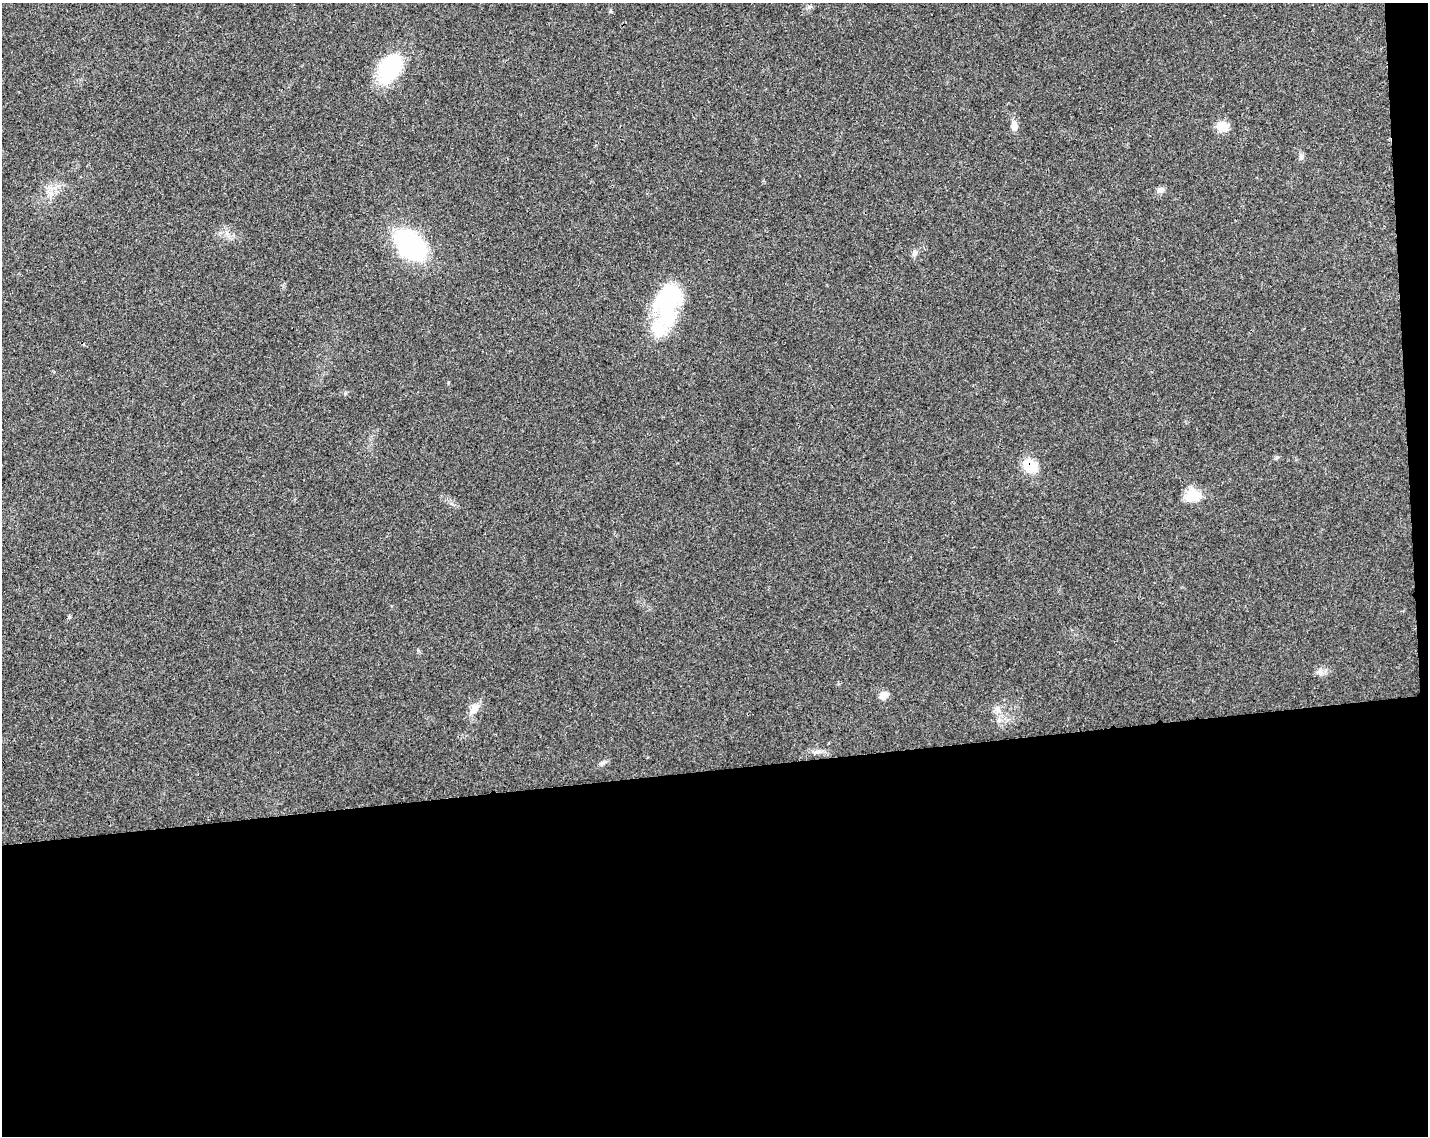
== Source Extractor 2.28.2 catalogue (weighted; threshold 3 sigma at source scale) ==
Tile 12 of 3 x 4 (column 3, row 4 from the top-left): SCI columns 2910-4335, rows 56-1189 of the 4348 x 4649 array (HDU 1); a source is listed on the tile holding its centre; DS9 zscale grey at full resolution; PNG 1430 x 1138 px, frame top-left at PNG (2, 3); no overlay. Shown black and unused: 33% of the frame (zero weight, under 3 of 4 exposures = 5% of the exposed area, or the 3 px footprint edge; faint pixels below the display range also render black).
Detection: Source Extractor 2.28.2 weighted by HDU 2 'WHT'; one run over the whole footprint, this tile lists its part. Background 0.025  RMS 0.0029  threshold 0.013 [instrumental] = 3 sigma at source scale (4.5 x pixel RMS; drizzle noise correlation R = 1.50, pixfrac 1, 0.0396/0.0396 arcsec/px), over >= 5 px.
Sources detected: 18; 1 inside a brighter listed object's ellipse — not listed separately; the other 17 listed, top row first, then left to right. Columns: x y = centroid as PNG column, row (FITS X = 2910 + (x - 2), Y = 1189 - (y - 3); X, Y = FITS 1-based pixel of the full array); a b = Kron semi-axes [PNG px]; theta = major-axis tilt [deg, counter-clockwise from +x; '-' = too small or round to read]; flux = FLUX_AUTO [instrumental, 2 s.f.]
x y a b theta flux
390 67 35 22 59 21
1014 126 14 8 -82 2
1222 126 15 13 -7 3.3
1301 157 6 6 - 0.75
1160 190 10 7 34 1.2
51 194 9 6 73 1.5
411 245 35 22 -49 36
915 253 9 7 80 0.96
667 301 49 25 80 30
1277 457 7 4 19 0.42
1029 466 15 11 -41 7.9
1193 495 19 13 2 5.9
884 695 10 8 31 2.3
473 709 19 8 59 2.4
998 709 11 8 88 1.7
817 752 7 4 0 0.78
603 763 10 5 24 0.8
Overlapping masked pixels (flux is a lower limit): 1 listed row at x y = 1029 466
Unlisted compact peaks at least as high as the median listed source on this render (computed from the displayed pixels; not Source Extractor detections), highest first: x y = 69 617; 610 11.